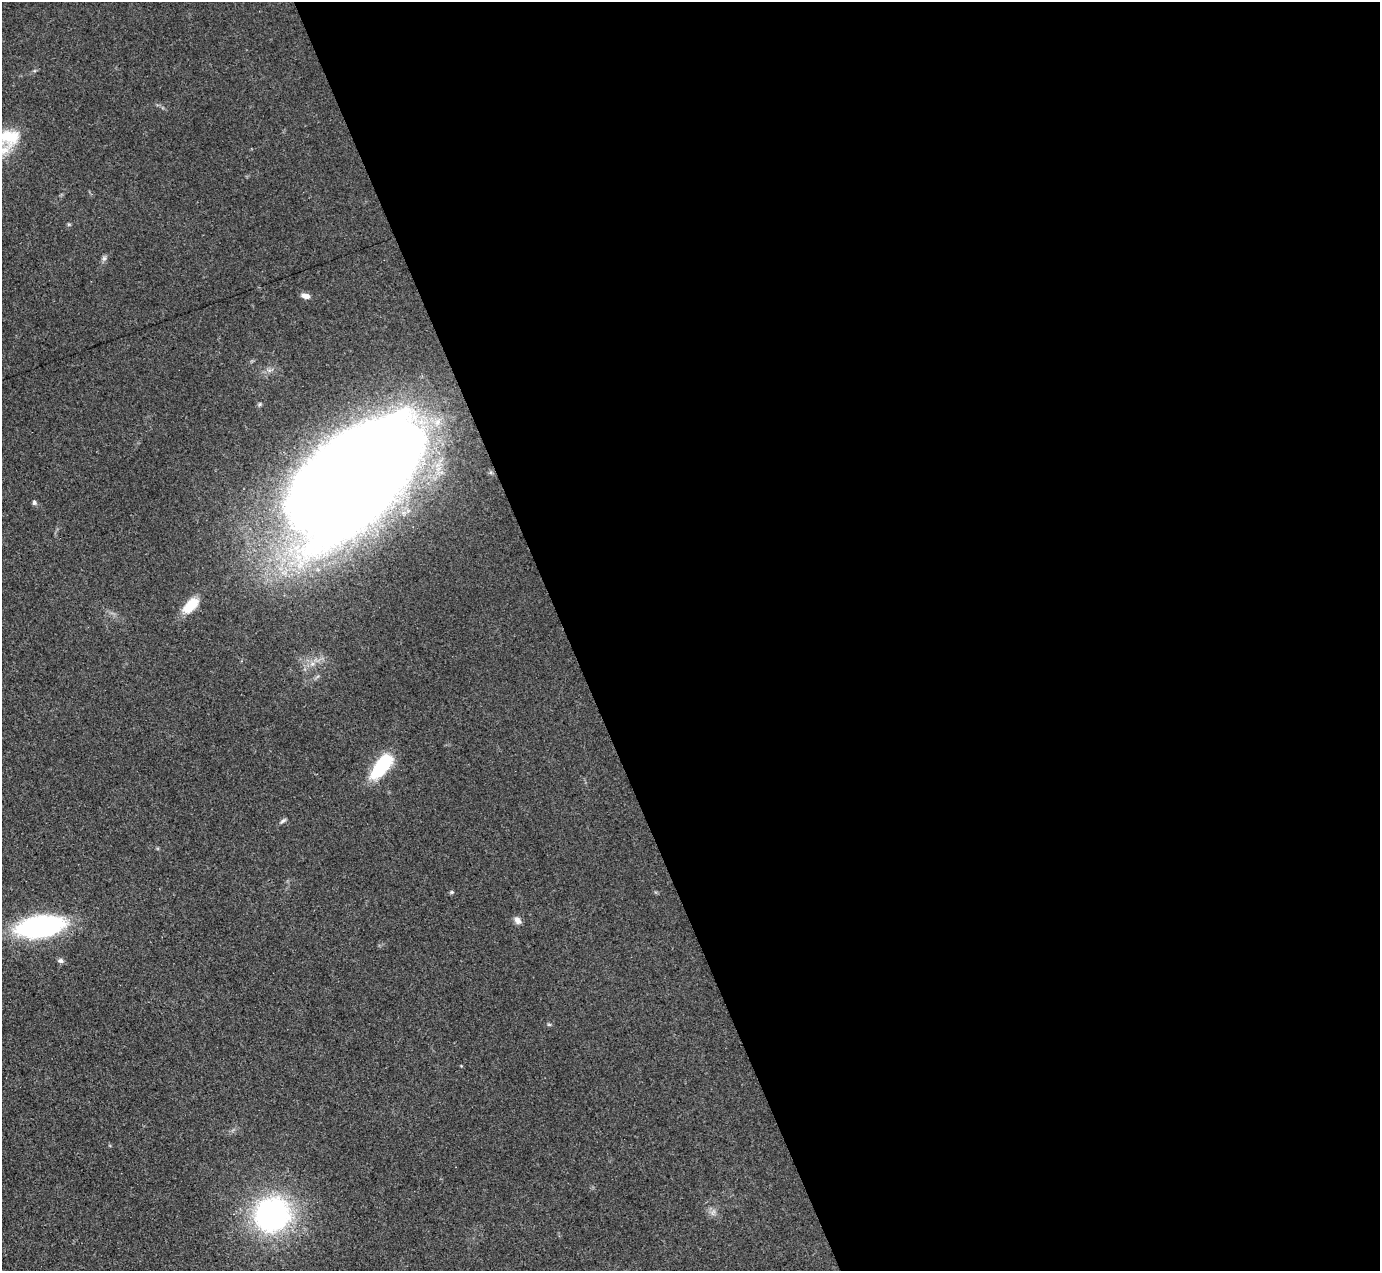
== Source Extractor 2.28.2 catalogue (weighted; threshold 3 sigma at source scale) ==
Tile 8 of 4 x 4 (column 4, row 2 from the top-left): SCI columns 4133-5510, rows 2812-4080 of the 5510 x 5494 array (HDU 1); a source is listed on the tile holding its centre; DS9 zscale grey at full resolution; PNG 1382 x 1273 px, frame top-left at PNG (2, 2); no overlay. Shown black and unused: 59% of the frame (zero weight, under 3 of 4 exposures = <1% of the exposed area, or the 3 px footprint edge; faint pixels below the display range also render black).
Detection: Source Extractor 2.28.2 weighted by HDU 2 'WHT'; one run over the whole footprint, this tile lists its part. Background 0.0775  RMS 0.0053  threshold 0.024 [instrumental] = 3 sigma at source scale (4.5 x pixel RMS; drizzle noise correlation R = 1.50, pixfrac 1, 0.05/0.05 arcsec/px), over >= 5 px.
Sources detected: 14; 1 inside a brighter listed object's ellipse — not listed separately; the other 13 listed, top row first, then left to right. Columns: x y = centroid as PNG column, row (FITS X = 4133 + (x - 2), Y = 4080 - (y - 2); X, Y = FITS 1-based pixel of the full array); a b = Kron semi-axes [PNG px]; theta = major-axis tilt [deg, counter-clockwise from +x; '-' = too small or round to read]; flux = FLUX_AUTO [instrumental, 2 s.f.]
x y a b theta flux
9 137 26 20 -3 18
104 258 7 6 - 1.3
306 296 10 6 -10 3
356 477 107 57 46 2000
34 503 6 5 - 1
191 605 22 11 45 12
381 766 32 14 52 29
283 821 10 4 32 1.1
452 892 5 5 - 0.74
517 920 11 8 -47 2.3
40 927 32 14 8 140
60 961 8 6 -12 1.6
272 1215 37 35 30 120
Isophote crosses this tile's border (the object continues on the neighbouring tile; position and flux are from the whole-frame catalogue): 1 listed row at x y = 9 137